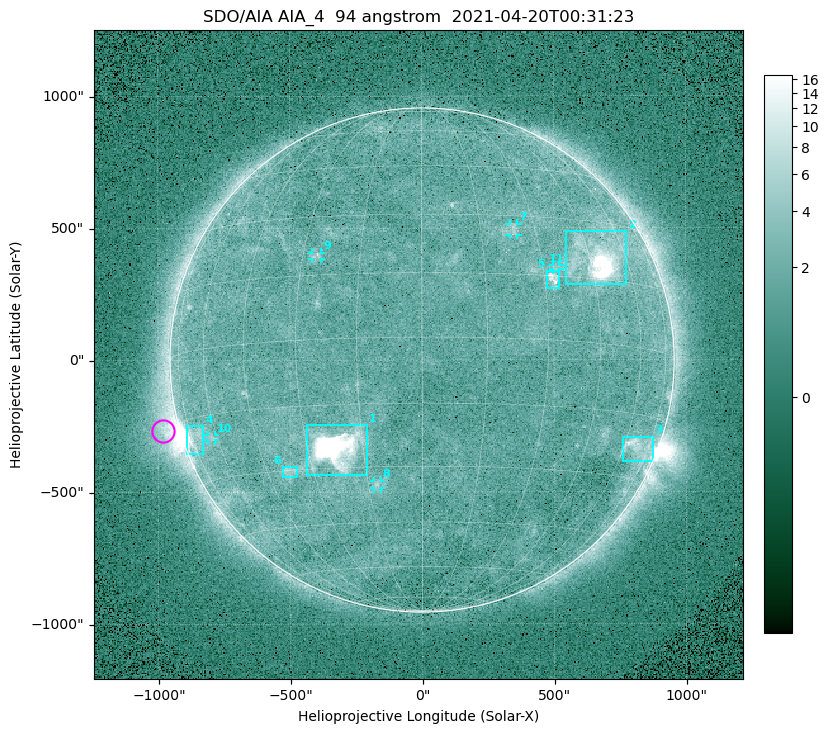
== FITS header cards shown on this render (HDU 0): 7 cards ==
TELESCOP= 'SDO/AIA '
INSTRUME= 'AIA_4   '
WAVELNTH=                   94
WAVEUNIT= 'angstrom'
DATE-OBS= '2021-04-20T00:31:23.12'
CTYPE1  = 'HPLN-TAN'
CTYPE2  = 'HPLT-TAN'

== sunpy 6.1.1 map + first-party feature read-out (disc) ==
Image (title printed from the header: SDO/AIA AIA_4  94 angstrom  2021-04-20T00:31:23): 512 x 512 px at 4.8 arcsec/px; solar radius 955 arcsec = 199 px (full disc in frame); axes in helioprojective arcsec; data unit not stated in the header (colour bar unlabelled)
Orientation: roll -0.138 deg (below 1 deg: not rotated)
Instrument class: DISC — disc imager (sunpy class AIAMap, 94 A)
Bright regions (active regions / flare kernels): reference = the median radial profile (limb darkening/brightening removed); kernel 5 px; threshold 5 sigma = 2.48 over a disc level ~1.73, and >= 1.15x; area >= 9 px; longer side >= 5 px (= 24 arcsec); searched inside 0.97 R_sun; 11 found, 11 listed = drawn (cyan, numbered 1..; 5 of them under ~33 arcsec drawn as corner ticks so the feature stays visible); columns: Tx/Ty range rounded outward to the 10 arcsec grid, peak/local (2 s.f.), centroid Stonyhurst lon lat
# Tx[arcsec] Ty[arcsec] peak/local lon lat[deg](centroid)
1 -440..-210 -440..-240 442 -22 -25
2 540..780 280..490 28 +48 +20
3 760..880 -390..-290 4.7 +67 -22
4 -900..-830 -360..-250 7.3 -72 -19
5 470..520 270..340 5.6 +32 +14
6 -530..-470 -440..-400 3.2 -38 -30
7 330..370 470..520 2.9 +24 +26
8 -180..-160 -490..-450 3.2 -12 -35
9 -420..-380 380..410 3 -26 +20
10 -810..-780 -300..-280 2.6 -63 -20
11 490..520 340..360 2.5 +34 +17
Off-limb structures (1.02-1.3 R_sun): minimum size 50 px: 6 found; the strongest spans PA ~90..115 deg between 1.02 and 1.21 R_sun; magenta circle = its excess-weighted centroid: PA ~105 deg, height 1.06 R_sun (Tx ~-980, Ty ~-270 arcsec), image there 4.6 x the reference